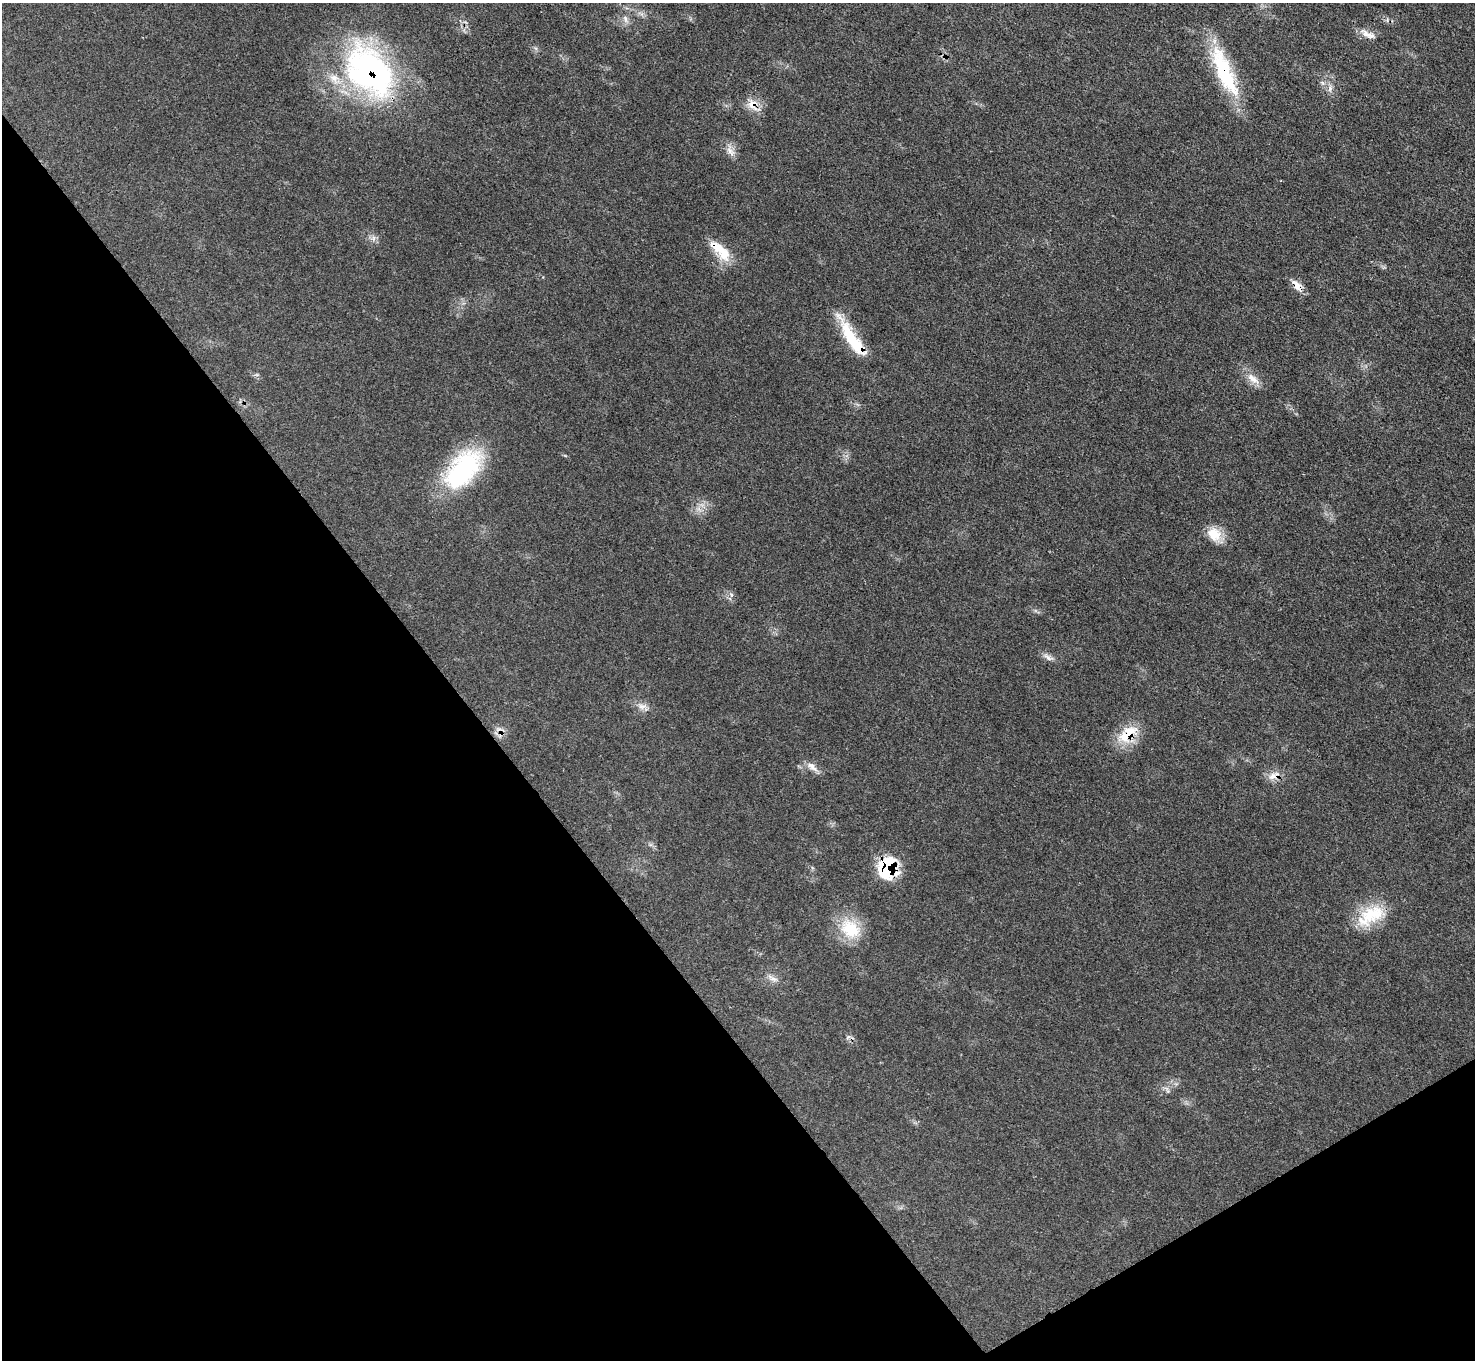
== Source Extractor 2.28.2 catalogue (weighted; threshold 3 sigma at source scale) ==
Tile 14 of 4 x 4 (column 2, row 4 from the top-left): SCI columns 1475-2947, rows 299-1656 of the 5895 x 5889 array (HDU 1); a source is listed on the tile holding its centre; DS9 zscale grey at full resolution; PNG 1477 x 1362 px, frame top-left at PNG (2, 3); no overlay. Shown black and unused: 34% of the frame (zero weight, under 3 of 4 exposures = <1% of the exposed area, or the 3 px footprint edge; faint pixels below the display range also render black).
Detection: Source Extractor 2.28.2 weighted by HDU 2 'WHT'; one run over the whole footprint, this tile lists its part. Background 0.0784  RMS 0.004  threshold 0.0178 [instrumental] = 3 sigma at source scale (4.5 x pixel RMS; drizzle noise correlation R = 1.50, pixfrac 1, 0.05/0.05 arcsec/px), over >= 5 px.
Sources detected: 32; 1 too faint to see at this stretch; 1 cosmic-ray / hot-pixel residue — not listed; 4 inside a brighter listed object's ellipse — not listed separately; the other 26 listed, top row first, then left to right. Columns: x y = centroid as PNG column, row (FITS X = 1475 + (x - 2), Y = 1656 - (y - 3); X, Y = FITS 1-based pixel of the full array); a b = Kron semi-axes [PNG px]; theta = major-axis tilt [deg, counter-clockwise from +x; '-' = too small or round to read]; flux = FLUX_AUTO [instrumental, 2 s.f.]
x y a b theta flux
625 19 13 6 -72 1.9
1366 34 16 7 -50 2.7
369 71 76 50 -52 110
1224 71 67 18 -68 31
1330 88 9 6 85 1.6
753 105 19 14 -56 5.5
730 151 19 8 -65 3.1
374 238 7 4 90 1.1
718 248 36 12 -36 9.1
1297 285 17 9 -51 3.7
852 338 56 12 -58 20
1254 380 15 10 -32 4
463 469 54 30 49 46
699 509 9 3 -45 1.1
1214 534 20 16 -52 7.3
1047 657 18 4 -40 1.7
641 706 14 8 -26 2.7
1127 734 33 16 42 12
812 767 19 8 -39 3.2
1273 776 12 8 28 3.2
887 867 26 18 71 24
1371 915 42 21 30 17
850 929 32 24 -42 15
773 978 17 6 -21 2.3
848 1037 8 4 37 0.78
1167 1090 12 4 -68 1
Overlapping masked pixels (flux is a lower limit): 8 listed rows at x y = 369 71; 1224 71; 753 105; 718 248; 1297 285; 852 338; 1127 734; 887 867